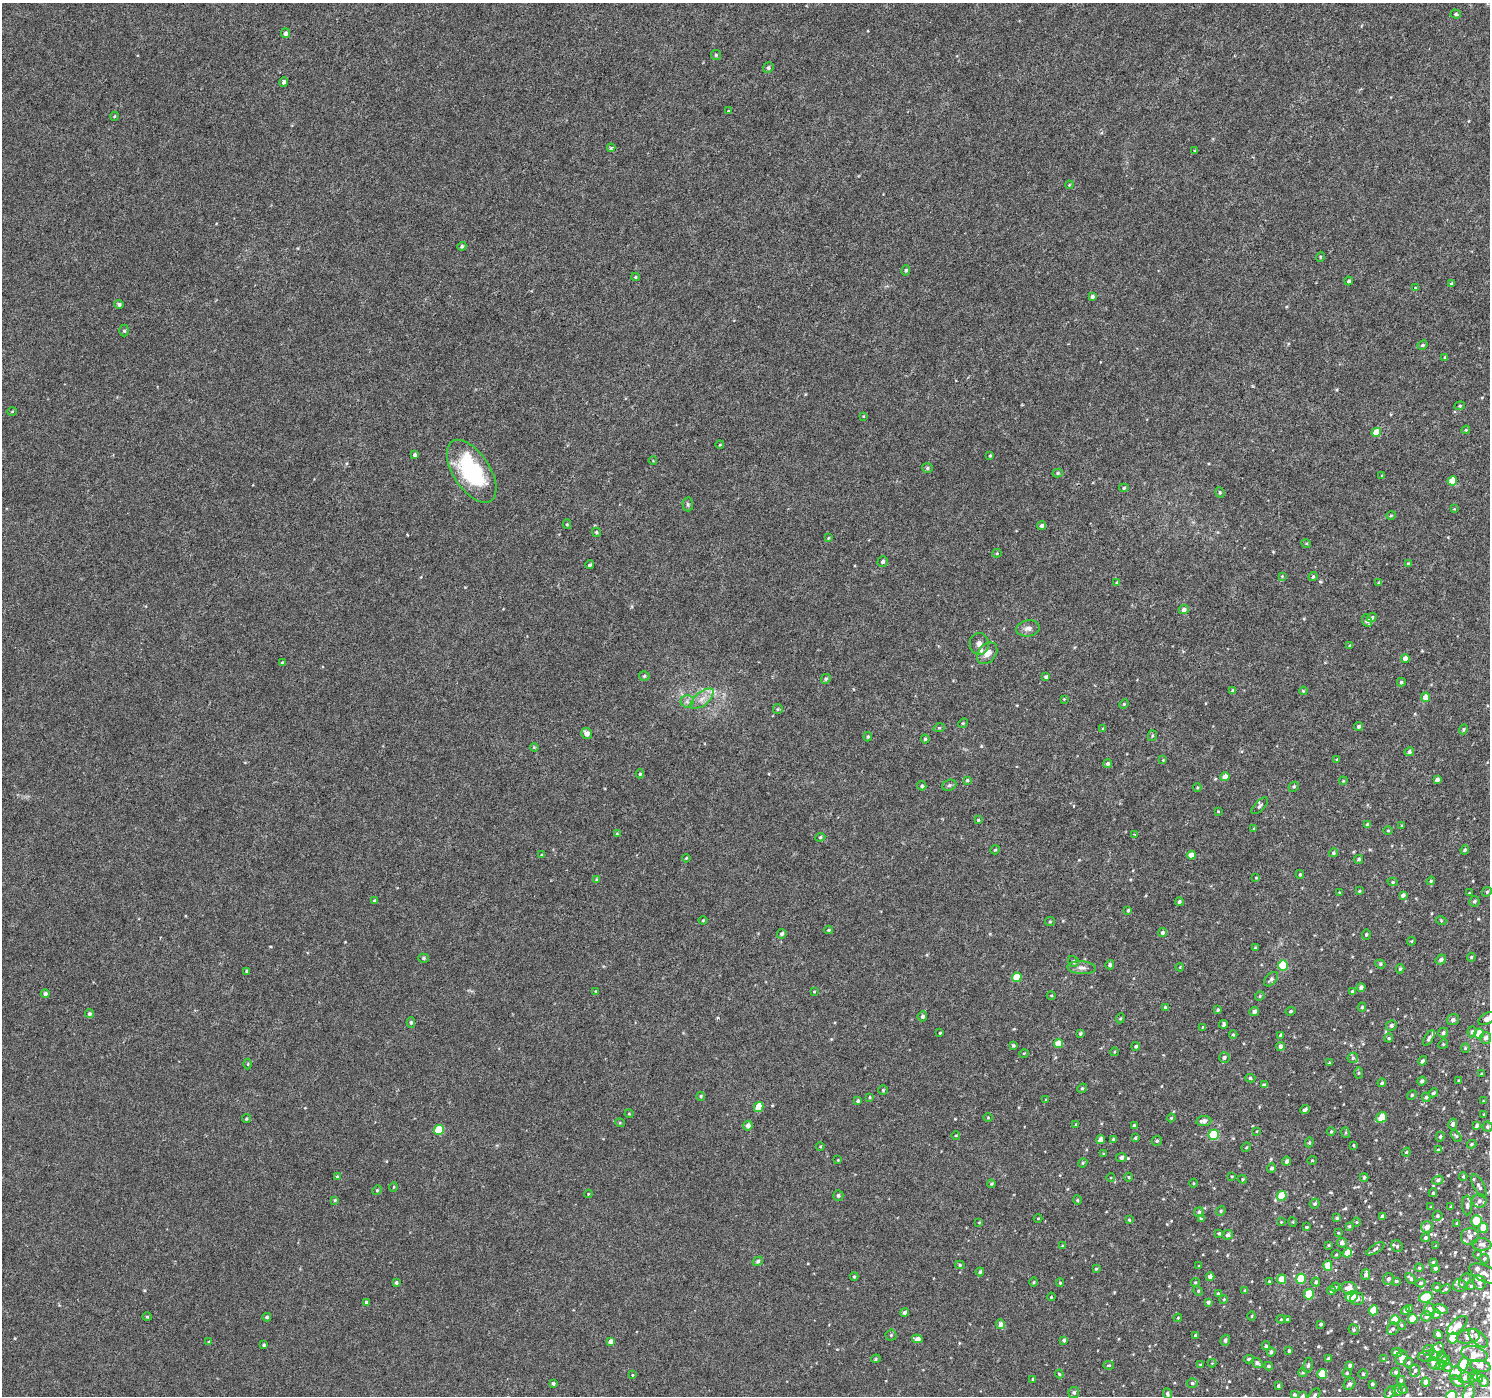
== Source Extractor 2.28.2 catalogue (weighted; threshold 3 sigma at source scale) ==
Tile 10 of 4 x 4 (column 2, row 3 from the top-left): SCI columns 1490-2977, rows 1577-2970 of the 5962 x 6006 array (HDU 1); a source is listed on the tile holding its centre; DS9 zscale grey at full resolution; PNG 1492 x 1398 px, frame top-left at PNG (2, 3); each listed source drawn as its Kron ellipse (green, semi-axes under 4 px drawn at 4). Nothing masked; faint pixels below the display range render black.
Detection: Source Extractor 2.28.2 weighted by HDU 2 'WHT'; one run over the whole footprint, this tile lists its part. Background 5.21e-04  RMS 0.001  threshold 0.00409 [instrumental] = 3 sigma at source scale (4.09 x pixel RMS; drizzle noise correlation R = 1.36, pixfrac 0.8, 0.0396/0.0396 arcsec/px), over >= 5 px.
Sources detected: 470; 19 inside a brighter listed object's ellipse — not listed separately; the other 451 listed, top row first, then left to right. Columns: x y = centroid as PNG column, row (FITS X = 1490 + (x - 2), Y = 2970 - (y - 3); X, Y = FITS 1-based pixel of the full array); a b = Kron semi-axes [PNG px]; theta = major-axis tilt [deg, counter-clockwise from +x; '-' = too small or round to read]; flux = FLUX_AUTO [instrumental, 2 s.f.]
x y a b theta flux
1456 14 5 4 - 0.14
285 33 5 4 - 0.29
716 55 5 5 - 0.14
768 68 5 5 - 0.2
284 82 5 4 - 0.21
728 111 3 2 - 0.072
115 116 4 3 - 0.074
611 148 4 4 - 0.14
1195 151 3 3 - 0.091
1069 185 4 3 - 0.075
462 246 4 4 - 0.17
1320 257 5 3 - 0.08
906 270 5 4 - 0.14
635 277 4 4 - 0.11
1349 281 4 4 - 0.21
1452 284 3 3 - 0.16
1415 288 4 3 - 0.089
1092 296 4 3 - 0.22
119 304 5 4 - 0.22
124 331 6 5 - 0.15
1422 345 5 4 - 0.16
1445 357 3 3 - 0.1
1460 406 5 4 - 0.11
12 411 5 3 - 0.083
863 416 3 3 - 0.074
1466 430 4 3 - 0.11
1376 432 5 4 - 1.5
720 445 4 3 - 0.069
415 455 4 4 - 0.25
990 455 3 2 - 0.11
653 461 4 3 - 0.061
927 468 5 4 - 0.14
472 471 36 18 -57 8.1
1058 473 5 4 - 0.14
1382 475 4 2 - 0.063
1452 481 4 4 - 1.9
1124 488 5 4 - 0.13
1220 492 5 4 - 0.13
688 504 7 5 -88 0.17
1454 509 4 4 - 0.074
1391 516 5 3 - 0.083
567 524 5 4 - 0.12
1042 526 5 4 - 0.2
596 532 5 4 - 0.14
828 538 4 4 - 0.083
1306 543 5 3 - 0.094
997 553 4 4 - 0.11
883 562 5 5 - 0.2
1408 563 4 3 - 0.097
590 565 4 3 - 0.16
1282 576 4 4 - 0.083
1313 576 5 3 - 0.14
1117 582 4 3 - 0.082
1379 583 4 3 - 0.16
1184 610 5 4 - 0.35
1372 617 5 4 - 0.21
1367 621 6 4 -67 0.33
1028 628 12 8 8 0.44
979 644 11 9 -82 0.51
1350 646 3 3 - 0.14
987 653 12 9 52 0.77
1405 658 4 4 - 0.53
282 662 4 4 - 0.075
644 676 5 4 - 0.15
1046 677 4 4 - 0.18
826 679 5 4 - 0.14
1401 682 4 4 - 0.16
1233 691 4 3 - 0.19
1303 691 4 3 - 0.093
1425 697 5 4 - 0.9
702 699 14 6 40 0.64
1064 699 4 4 - 0.084
687 701 6 6 - 0.27
1124 704 5 4 - 0.099
778 709 5 4 - 0.11
963 723 5 4 - 0.11
1359 726 4 4 - 0.21
939 728 6 3 18 0.098
1103 729 4 4 - 0.083
1464 729 5 4 - 0.17
587 734 5 5 - 0.55
1152 736 5 4 - 0.14
868 737 5 3 - 0.1
925 739 4 4 - 0.15
534 747 4 3 - 0.083
1409 752 5 4 - 0.2
1163 760 4 4 - 0.07
1337 760 4 3 - 0.11
1108 763 4 4 - 0.23
640 774 4 4 - 0.13
1225 777 4 4 - 0.91
967 780 4 4 - 0.11
1437 780 4 4 - 0.39
1343 781 4 3 - 0.082
949 785 7 5 21 0.19
922 786 5 4 - 0.16
1294 787 5 4 - 0.14
1197 788 4 3 - 0.079
1260 806 10 5 46 0.23
1218 811 3 3 - 0.061
978 820 4 3 - 0.1
1368 825 4 4 - 0.35
1402 826 3 3 - 0.13
1254 829 4 3 - 0.095
1388 831 4 3 - 0.078
617 834 3 3 - 0.11
1135 834 3 3 - 0.11
820 837 5 4 - 0.12
995 850 5 4 - 0.11
1465 850 5 4 - 0.11
1333 853 4 4 - 0.14
542 855 4 4 - 0.12
1191 855 4 4 - 0.77
686 858 4 3 - 0.084
1359 859 4 4 - 0.18
1300 874 4 3 - 0.11
1256 878 4 2 - 0.061
596 879 4 3 - 0.083
1431 881 4 4 - 0.11
1393 882 5 4 - 0.13
1359 891 4 4 - 0.083
1487 892 5 4 - 0.13
1340 893 3 3 - 0.13
1469 893 3 3 - 0.061
1403 895 4 3 - 0.23
375 900 4 3 - 0.15
1474 901 5 5 - 0.16
1179 902 4 3 - 0.15
1128 910 4 3 - 0.13
703 920 4 4 - 0.087
1441 920 5 3 - 0.08
1050 921 5 4 - 0.12
829 930 4 3 - 0.11
1162 932 4 4 - 0.21
782 934 5 4 - 0.22
1366 934 5 4 - 0.13
1411 941 4 4 - 0.083
1255 948 4 3 - 0.13
1471 957 4 4 - 0.12
424 958 5 4 - 0.16
1441 960 5 4 - 0.25
1073 961 6 5 - 0.18
1380 964 5 4 - 0.13
1110 965 4 4 - 0.21
1283 965 5 5 - 4
1180 967 4 3 - 0.076
1081 968 14 6 -5 0.45
1400 969 4 3 - 0.13
247 971 3 3 - 0.11
1017 977 5 5 - 2.3
1271 979 8 5 46 0.26
1361 987 4 4 - 0.28
596 991 4 3 - 0.099
814 991 4 3 - 0.073
1352 991 4 3 - 0.091
45 994 4 4 - 0.27
1051 995 4 3 - 0.084
1260 996 5 4 - 0.1
1362 1007 4 4 - 0.15
1165 1008 4 4 - 0.2
1218 1010 4 3 - 0.13
1254 1011 5 4 - 0.27
1291 1011 5 4 - 0.14
89 1014 4 4 - 0.18
922 1016 5 4 - 0.23
1120 1018 5 4 - 0.11
1487 1019 9 5 26 0.68
1453 1020 6 5 - 0.29
411 1022 5 4 - 0.15
1224 1024 4 3 - 0.19
1391 1025 5 5 - 0.22
1203 1027 4 3 - 0.076
1472 1032 5 4 - 0.23
940 1033 3 3 - 0.087
1080 1033 4 4 - 0.15
1443 1033 5 5 - 0.21
1233 1034 4 4 - 0.11
1479 1034 5 4 - 2
1281 1035 4 3 - 0.17
1389 1038 4 4 - 0.11
1429 1038 9 4 57 0.24
1486 1038 6 5 - 0.32
1059 1043 5 4 - 1.7
1443 1044 5 4 - 0.1
1013 1045 4 3 - 0.14
1136 1046 4 4 - 0.15
1281 1046 4 4 - 0.37
1465 1048 4 4 - 0.098
1114 1052 4 3 - 0.073
1024 1053 5 3 - 0.086
1224 1058 5 5 - 0.21
1353 1058 5 5 - 0.17
1423 1061 5 4 - 0.22
1329 1063 3 3 - 0.084
248 1064 5 3 - 0.1
1358 1073 6 4 89 0.12
1481 1074 3 3 - 0.079
1250 1078 5 4 - 0.16
1459 1080 4 3 - 0.099
1422 1081 4 4 - 0.22
1382 1083 4 4 - 0.14
1264 1085 4 4 - 0.22
1082 1088 5 4 - 0.13
883 1090 4 4 - 0.094
1433 1093 5 4 - 0.14
1412 1095 5 4 - 0.12
701 1096 4 4 - 0.11
870 1097 4 3 - 0.1
1426 1097 5 4 - 0.14
1046 1100 4 4 - 0.09
858 1101 4 4 - 0.18
1483 1101 3 2 - 0.071
759 1107 5 4 - 1.9
1305 1109 5 3 - 0.22
629 1114 4 4 - 0.093
1484 1114 2 2 - 0.081
988 1117 5 3 - 0.073
1382 1117 6 4 32 2
1171 1118 4 3 - 0.082
246 1119 4 4 - 0.12
1204 1121 7 5 5 0.38
620 1123 5 3 - 0.085
1453 1124 5 4 - 0.24
1076 1125 4 3 - 0.09
1134 1125 4 3 - 0.13
1477 1125 4 3 - 0.21
748 1126 5 4 - 0.42
1487 1127 5 5 - 0.17
439 1130 5 5 - 3
1257 1131 4 3 - 0.065
1331 1132 4 3 - 0.12
1346 1133 5 3 - 0.1
956 1135 4 3 - 0.075
1214 1135 5 5 - 4.4
1456 1136 7 3 -52 0.12
1440 1137 5 4 - 0.14
1135 1138 4 3 - 0.12
1113 1139 4 3 - 0.094
1101 1140 5 4 - 0.58
1157 1141 5 5 - 0.16
1309 1142 5 4 - 0.1
1472 1144 4 3 - 0.13
1353 1145 3 3 - 0.085
820 1146 4 3 - 0.095
1246 1147 5 4 - 0.1
1438 1150 4 4 - 0.12
1406 1152 4 3 - 0.088
1104 1154 3 3 - 0.097
1121 1157 5 4 - 0.25
838 1160 2 2 - 0.063
1312 1160 4 4 - 0.087
1286 1161 4 3 - 0.24
1083 1163 5 4 - 0.11
1271 1168 5 4 - 0.23
337 1176 4 3 - 0.097
1232 1176 4 3 - 0.069
1463 1176 4 3 - 0.11
1129 1177 4 3 - 0.081
1364 1177 4 4 - 0.18
1111 1178 4 3 - 0.068
1243 1179 4 4 - 0.12
1438 1180 6 4 21 0.18
1193 1183 4 3 - 0.088
991 1184 4 4 - 0.11
1479 1186 12 5 -62 0.32
393 1187 5 3 - 0.081
377 1190 5 4 - 0.11
1433 1193 4 4 - 0.11
588 1194 4 3 - 0.073
838 1195 5 5 - 0.19
1282 1196 5 4 - 2
335 1200 4 3 - 0.09
1077 1200 4 4 - 0.12
1479 1201 7 7 - 0.31
1315 1204 5 4 - 0.18
1467 1205 10 5 -87 0.27
1431 1207 3 3 - 0.089
1451 1207 4 3 - 0.096
1221 1211 5 4 - 0.12
1199 1212 5 4 - 0.22
1382 1216 4 4 - 0.17
1437 1216 5 4 - 0.16
1038 1218 4 3 - 0.063
1337 1218 4 4 - 0.18
1201 1219 4 4 - 0.22
1129 1220 4 3 - 0.092
1476 1221 5 5 - 2.2
1281 1222 3 3 - 0.059
1293 1222 5 3 - 0.072
1356 1222 4 4 - 0.085
979 1223 4 2 - 0.066
1457 1223 4 3 - 0.093
1349 1226 4 4 - 0.11
1306 1227 3 3 - 0.12
1427 1227 6 5 - 0.56
1483 1228 5 5 - 0.9
1219 1233 3 3 - 0.14
1338 1233 4 3 - 0.09
1228 1235 5 4 - 0.26
1470 1236 9 8 - 0.41
1425 1238 4 4 - 0.18
1342 1243 5 5 - 0.31
1482 1244 10 6 -4 0.34
1329 1245 3 3 - 0.085
1063 1246 3 3 - 0.091
1397 1246 6 5 - 0.21
1436 1246 3 3 - 0.09
1375 1249 10 4 32 0.17
1347 1253 5 4 - 1.1
1336 1254 4 3 - 0.085
1478 1254 4 3 - 0.075
1484 1259 5 5 - 0.16
758 1261 5 4 - 0.16
1433 1262 4 4 - 0.099
960 1265 4 4 - 0.13
1199 1266 3 3 - 0.072
1328 1266 5 4 - 1.2
1419 1268 4 4 - 0.13
1435 1268 4 4 - 0.21
1096 1269 4 4 - 0.096
980 1272 4 4 - 0.16
1366 1274 5 4 - 0.38
1484 1274 16 8 -26 0.57
854 1277 4 3 - 0.11
1210 1277 4 4 - 0.49
1410 1278 6 3 -48 0.18
1281 1279 5 4 - 0.91
1301 1279 5 5 - 3.1
1388 1279 6 5 - 0.27
1269 1281 4 3 - 0.085
1396 1281 3 3 - 0.14
1465 1281 8 5 64 0.23
396 1282 3 3 - 0.17
1034 1282 4 3 - 0.086
1195 1282 4 4 - 0.11
1316 1282 4 4 - 0.16
1060 1283 4 4 - 0.11
1420 1283 5 4 - 0.21
1479 1283 7 6 - 0.38
1460 1285 7 6 - 0.27
1471 1286 4 4 - 0.11
1335 1287 5 4 - 0.11
1437 1287 4 3 - 0.11
1349 1288 7 6 - 0.74
1446 1289 5 4 - 0.16
1245 1290 4 3 - 0.093
1198 1291 5 4 - 0.12
1331 1291 4 4 - 0.22
1218 1293 4 4 - 0.11
1309 1294 5 5 - 2.2
1351 1296 6 5 - 2.5
1051 1297 4 3 - 0.08
1426 1297 7 5 19 3.4
1224 1299 4 3 - 0.089
1357 1299 7 6 - 0.4
366 1302 4 4 - 0.11
1208 1302 4 4 - 0.19
1409 1308 4 4 - 0.11
1441 1309 7 5 -14 0.56
1373 1310 5 4 - 1.8
1429 1310 6 5 - 0.43
1406 1311 4 4 - 0.27
905 1312 4 4 - 0.25
1436 1314 4 4 - 0.23
1252 1316 4 3 - 0.086
1426 1316 5 5 - 0.28
147 1317 4 4 - 0.099
267 1317 4 4 - 0.16
1178 1318 4 4 - 0.085
1281 1319 4 4 - 0.1
1287 1319 3 2 - 0.086
1413 1319 5 4 - 1.7
1395 1320 5 5 - 2.1
1001 1324 5 4 - 0.47
1321 1324 3 3 - 0.15
1401 1325 5 4 - 0.11
1457 1326 12 6 43 0.63
1393 1329 6 5 - 0.2
1354 1330 5 5 - 0.19
891 1335 5 5 - 0.13
1195 1335 4 3 - 0.092
1438 1335 5 3 - 0.27
1468 1336 12 7 11 0.37
1453 1338 5 5 - 1.5
1478 1338 12 6 -43 0.48
917 1339 5 4 - 0.64
1064 1340 4 3 - 0.21
1225 1340 5 4 - 0.24
611 1341 4 4 - 0.41
209 1342 4 4 - 0.13
264 1345 3 3 - 0.13
1266 1346 4 4 - 0.16
1429 1350 6 5 - 0.18
1289 1351 4 3 - 0.13
1437 1351 9 6 55 0.38
1271 1352 4 4 - 0.22
1397 1352 5 3 - 0.24
1474 1354 13 7 -14 0.58
1429 1356 11 5 6 0.28
1442 1357 6 4 -52 0.17
1401 1358 7 5 69 0.44
876 1359 5 4 - 0.11
1249 1359 5 3 - 0.18
1328 1359 4 3 - 0.13
1383 1359 4 3 - 0.093
1445 1361 6 3 61 0.26
1408 1362 5 4 - 0.11
1212 1363 4 4 - 0.08
1257 1363 6 4 -35 0.26
1434 1363 6 5 - 0.46
1463 1364 7 4 71 2.1
1109 1365 5 4 - 0.1
1201 1365 4 4 - 0.18
1308 1365 7 4 80 0.19
1350 1365 4 4 - 0.2
1440 1365 5 4 - 0.3
1269 1366 4 3 - 0.16
1480 1366 10 5 -12 0.25
1448 1367 5 4 - 0.13
1415 1371 6 5 - 0.23
1396 1372 4 4 - 0.19
1303 1373 4 4 - 0.12
1347 1373 4 4 - 0.11
1456 1373 7 6 - 0.49
1059 1374 4 3 - 0.093
1322 1374 5 5 - 2.3
1363 1374 4 4 - 0.12
632 1375 4 2 - 0.073
1473 1377 5 4 - 0.19
1478 1377 5 3 - 0.21
1465 1378 6 5 - 0.27
1033 1379 4 3 - 0.16
1401 1380 4 3 - 0.14
1457 1381 8 4 -36 0.39
1484 1381 5 4 - 0.32
1426 1382 4 4 - 0.51
553 1383 4 3 - 0.19
1192 1383 5 4 - 0.14
1349 1384 6 5 - 0.28
1372 1384 3 3 - 0.17
1278 1386 4 3 - 0.14
1403 1390 4 4 - 0.098
1397 1391 5 5 - 0.17
1390 1392 7 5 47 0.17
1074 1393 5 5 - 0.22
1469 1393 9 5 73 0.33
1167 1394 5 4 - 0.18
1294 1395 4 3 - 0.14
1315 1395 7 5 52 0.17
1303 1396 4 3 - 0.14
1451 1396 5 5 - 2
Isophote crosses this tile's border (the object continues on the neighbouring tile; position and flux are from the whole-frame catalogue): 5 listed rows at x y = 1487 1019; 1469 1393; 1315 1395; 1303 1396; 1451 1396